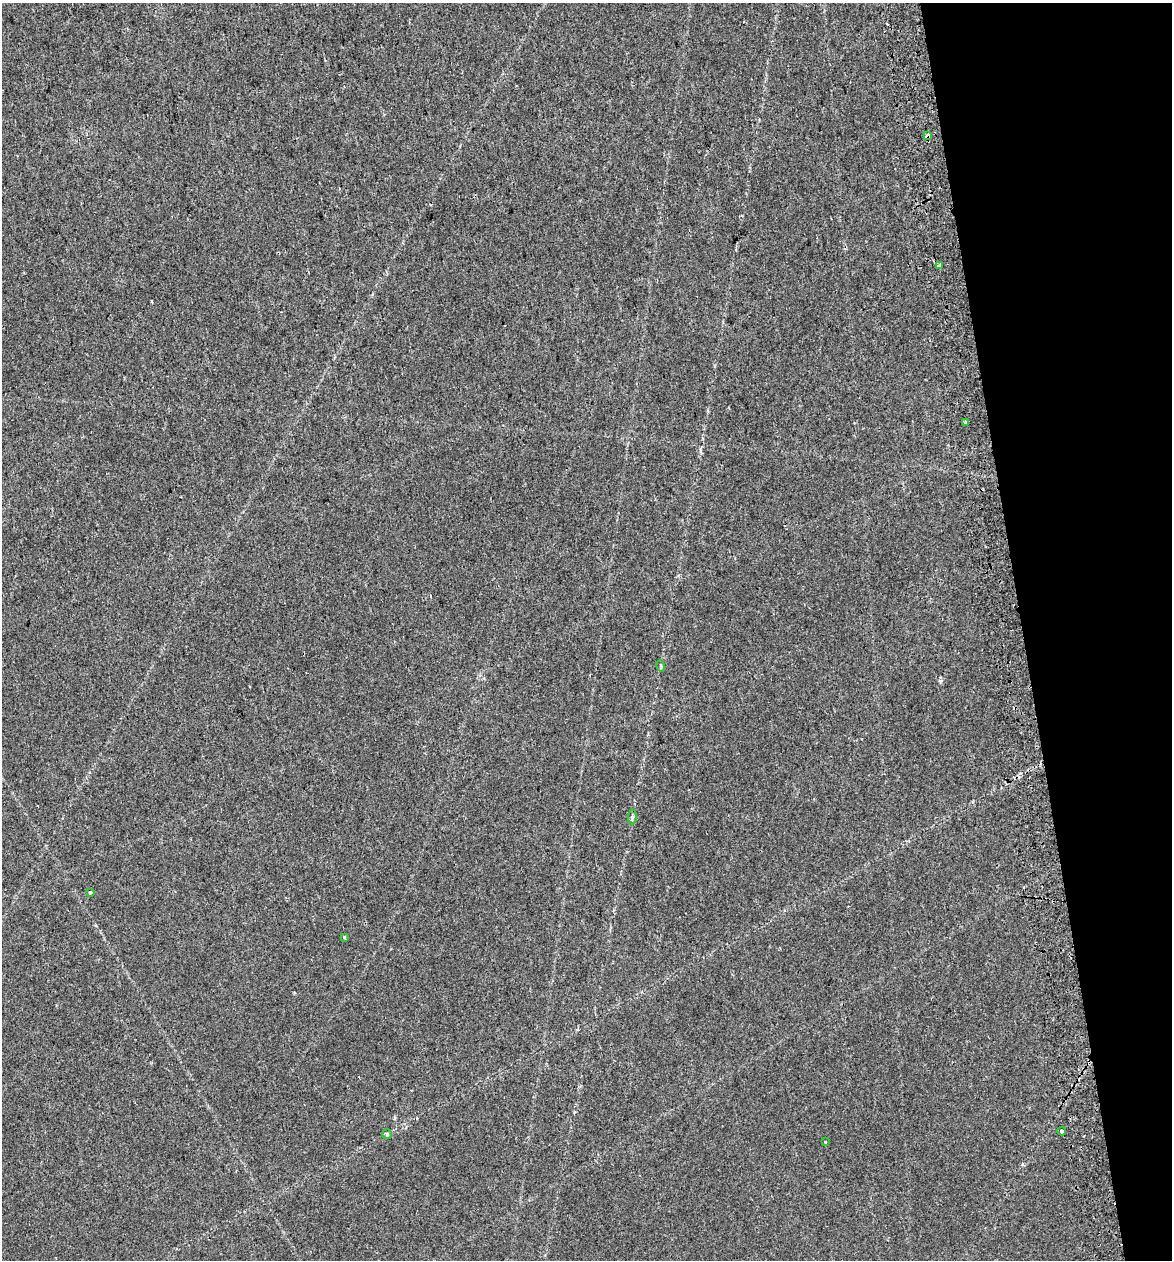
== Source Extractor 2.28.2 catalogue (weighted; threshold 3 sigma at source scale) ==
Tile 12 of 4 x 4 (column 4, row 3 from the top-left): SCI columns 3605-4774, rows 1309-2566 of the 4915 x 5131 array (HDU 1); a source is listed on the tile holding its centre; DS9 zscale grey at full resolution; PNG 1174 x 1262 px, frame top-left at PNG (2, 3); each listed source drawn as its Kron ellipse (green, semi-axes under 4 px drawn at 4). Shown black and unused: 13% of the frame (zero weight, under 2 of 3 exposures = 4% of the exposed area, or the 3 px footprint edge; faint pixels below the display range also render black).
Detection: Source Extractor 2.28.2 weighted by HDU 2 'WHT'; one run over the whole footprint, this tile lists its part. Background 0.0156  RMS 0.0048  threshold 0.0217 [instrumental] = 3 sigma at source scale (4.5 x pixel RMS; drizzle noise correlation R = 1.50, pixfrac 1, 0.0396/0.0396 arcsec/px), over >= 5 px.
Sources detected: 12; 2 cosmic-ray / hot-pixel residue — neither listed nor drawn; the other 10 listed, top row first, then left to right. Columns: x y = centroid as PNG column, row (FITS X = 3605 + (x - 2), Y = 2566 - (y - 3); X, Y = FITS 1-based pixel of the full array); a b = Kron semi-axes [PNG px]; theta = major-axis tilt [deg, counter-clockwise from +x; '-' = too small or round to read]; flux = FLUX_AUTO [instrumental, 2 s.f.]
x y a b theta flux
927 136 4 3 - 4
939 266 4 3 - 1.2
965 423 3 3 - 0.9
661 666 6 3 -73 0.58
632 817 7 4 83 0.87
90 892 3 3 - 4
344 937 4 3 - 0.62
1062 1131 4 3 - 4.2
387 1134 5 4 - 0.66
825 1142 4 2 - 0.35
Overlapping masked pixels (flux is a lower limit): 1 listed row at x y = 927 136